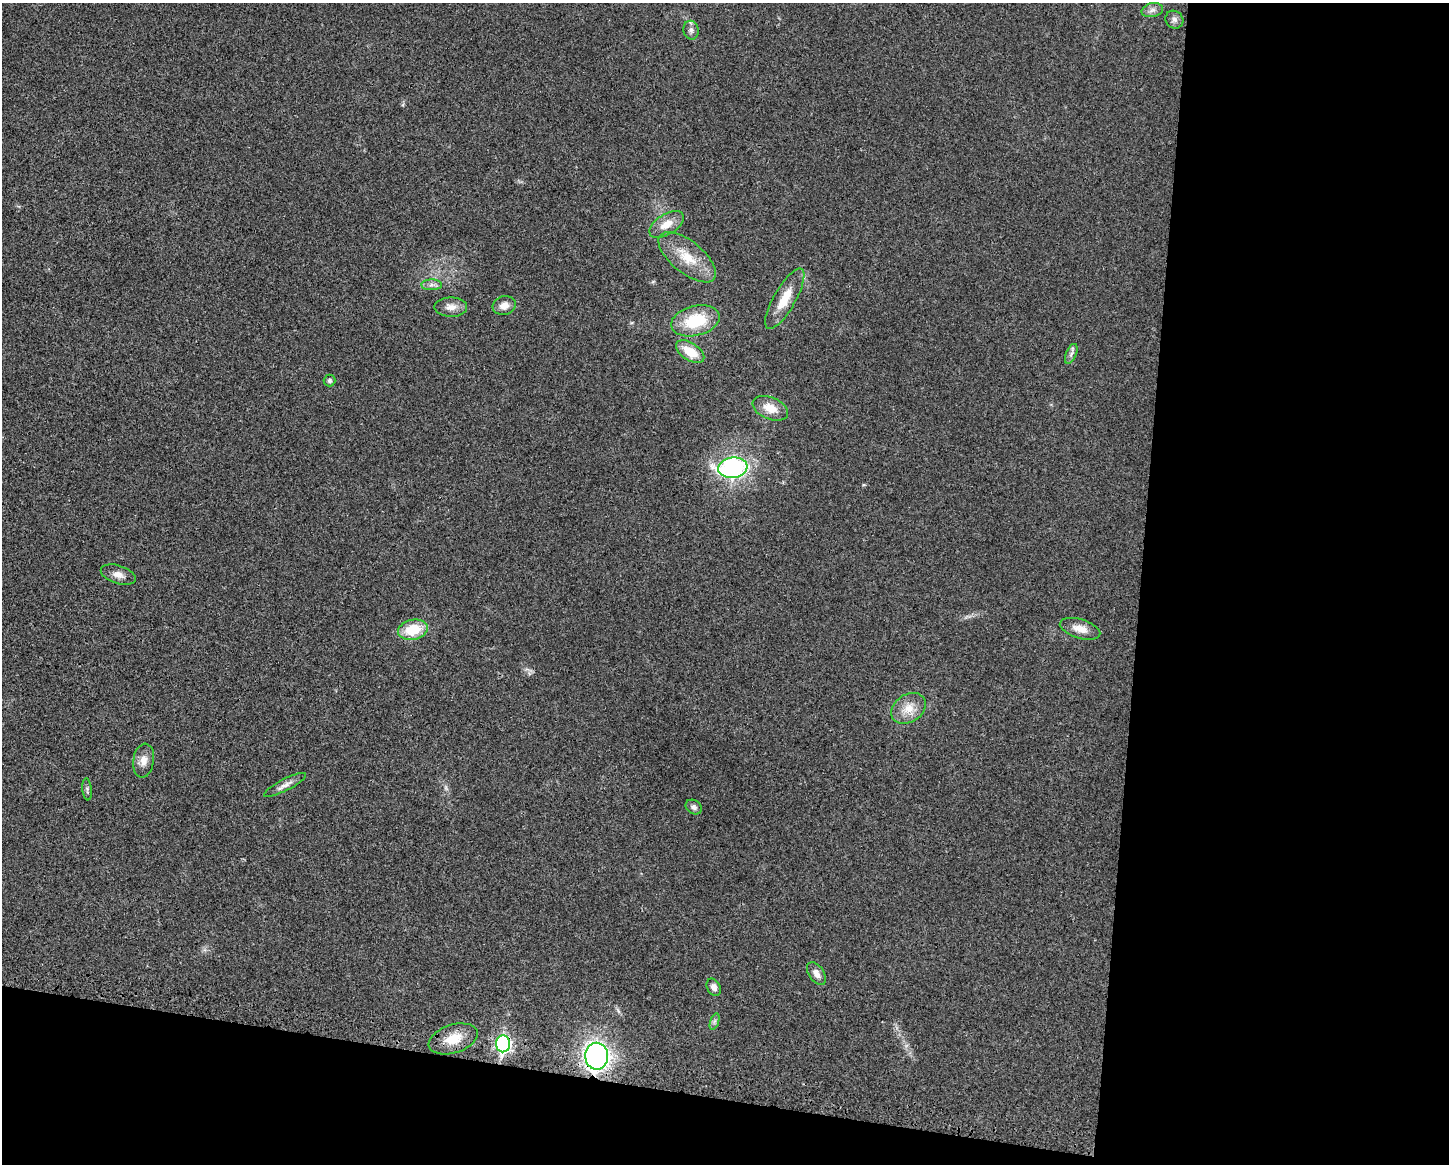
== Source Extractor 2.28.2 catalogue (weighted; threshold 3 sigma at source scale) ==
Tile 12 of 3 x 4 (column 3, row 4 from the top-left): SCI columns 3119-4565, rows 34-1195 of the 4705 x 4716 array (HDU 1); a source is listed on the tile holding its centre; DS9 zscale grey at full resolution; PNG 1451 x 1166 px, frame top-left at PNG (2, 3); each listed source drawn as its Kron ellipse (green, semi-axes under 4 px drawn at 4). Shown black and unused: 27% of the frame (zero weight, under 3 of 4 exposures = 3% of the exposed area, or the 3 px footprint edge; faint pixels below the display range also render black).
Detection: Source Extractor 2.28.2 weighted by HDU 2 'WHT'; one run over the whole footprint, this tile lists its part. Background 0.0234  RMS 0.0057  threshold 0.0255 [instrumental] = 3 sigma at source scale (4.5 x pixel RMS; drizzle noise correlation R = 1.50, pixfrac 1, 0.05/0.05 arcsec/px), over >= 5 px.
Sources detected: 30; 1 too faint to see at this stretch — neither listed nor drawn; the other 29 listed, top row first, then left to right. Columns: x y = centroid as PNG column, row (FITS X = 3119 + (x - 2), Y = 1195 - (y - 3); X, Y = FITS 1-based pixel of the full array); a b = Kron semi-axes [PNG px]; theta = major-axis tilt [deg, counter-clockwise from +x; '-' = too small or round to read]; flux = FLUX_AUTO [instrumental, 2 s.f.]
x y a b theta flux
1152 10 11 7 12 2.5
1174 20 9 8 - 2.3
691 30 9 7 -78 2.2
666 224 19 10 31 7.8
687 257 34 16 -39 16
432 285 10 5 1 2.1
785 299 34 11 60 13
504 306 12 9 17 4.4
451 307 16 9 -1 4.9
695 321 25 15 14 25
690 352 16 8 -33 12
1071 354 10 5 66 1.8
329 381 6 6 - 1.3
770 408 19 11 -22 8.1
733 468 14 10 8 100
118 575 18 9 -18 4.4
1080 629 21 9 -16 6.1
413 630 15 10 12 17
909 708 18 14 33 8.9
144 761 17 10 82 5
285 785 23 6 27 3.8
87 789 11 4 -84 1.2
694 807 9 6 -33 2.2
816 974 13 7 -57 3.7
714 987 9 6 -63 3
715 1021 9 4 71 1.3
453 1039 25 14 18 12
503 1044 8 7 - 120
597 1056 13 11 -89 190
Overlapping masked pixels (flux is a lower limit): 2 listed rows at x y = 503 1044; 597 1056